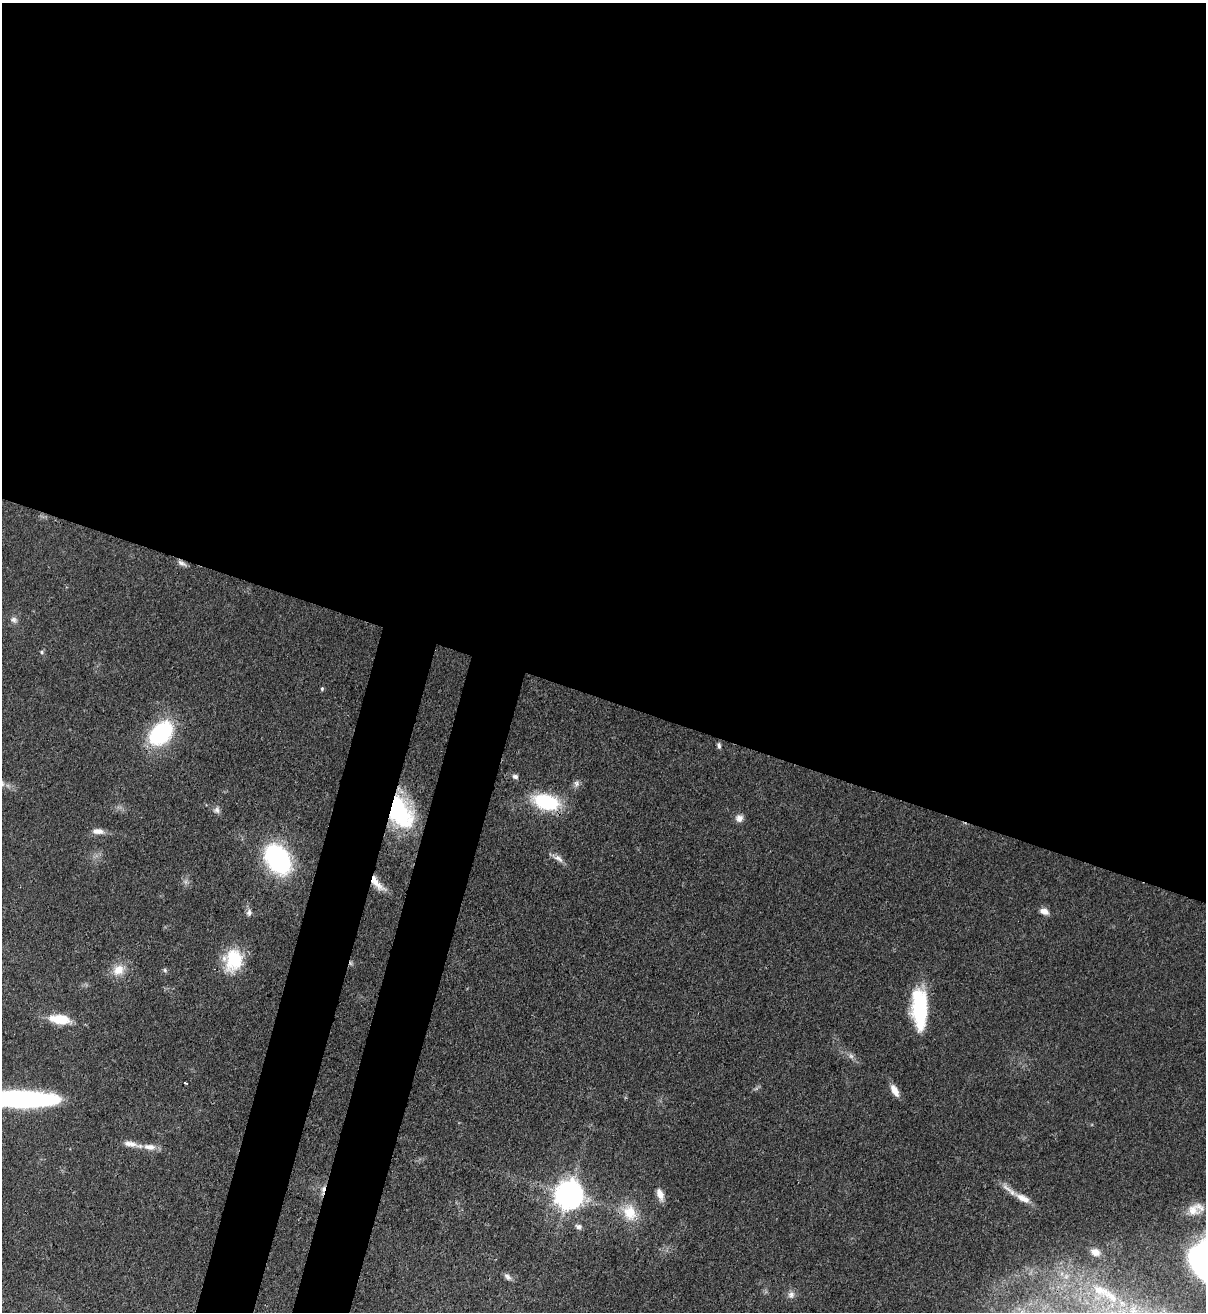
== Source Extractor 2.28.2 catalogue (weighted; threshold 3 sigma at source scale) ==
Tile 3 of 4 x 4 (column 3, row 1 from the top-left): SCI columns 2754-3957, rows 3963-5272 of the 5379 x 5303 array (HDU 1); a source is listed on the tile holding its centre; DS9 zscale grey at full resolution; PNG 1208 x 1314 px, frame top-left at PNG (2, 3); no overlay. Shown black and unused: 58% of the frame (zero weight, under 3 of 4 exposures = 7% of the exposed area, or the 3 px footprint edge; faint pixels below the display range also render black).
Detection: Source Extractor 2.28.2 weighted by HDU 2 'WHT'; one run over the whole footprint, this tile lists its part. Background 0.0831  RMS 0.0039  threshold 0.0177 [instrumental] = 3 sigma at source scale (4.5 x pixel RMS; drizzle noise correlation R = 1.50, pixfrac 1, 0.05/0.05 arcsec/px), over >= 5 px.
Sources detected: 43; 2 cosmic-ray / hot-pixel residue — not listed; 1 inside a brighter listed object's ellipse — not listed separately; the other 40 listed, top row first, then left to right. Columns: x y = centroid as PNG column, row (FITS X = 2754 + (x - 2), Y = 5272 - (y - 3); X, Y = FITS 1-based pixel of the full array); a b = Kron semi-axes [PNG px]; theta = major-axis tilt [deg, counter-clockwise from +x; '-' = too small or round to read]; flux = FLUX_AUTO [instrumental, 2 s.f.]
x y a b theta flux
182 563 13 6 -25 1.5
14 620 10 7 -31 1.6
42 652 5 4 - 0.61
322 689 5 4 - 0.61
161 733 18 13 47 58
719 746 9 5 -81 0.99
515 777 8 6 -23 1.2
576 783 10 7 72 1.6
546 802 26 15 -16 28
217 810 9 8 - 1.5
398 810 27 16 -60 70
739 818 10 9 - 2.3
98 831 15 7 -3 2.9
558 858 15 7 -37 2.4
278 859 22 15 -57 81
377 883 25 8 -49 5.5
1044 911 11 7 -23 2.5
249 912 10 7 76 1.4
234 960 25 19 79 19
118 970 16 13 38 5.9
165 970 6 5 - 0.69
919 1009 39 15 -87 32
60 1019 23 10 -6 11
851 1056 8 6 -45 1.2
185 1083 3 2 - 0.49
895 1090 16 7 -60 3.5
21 1099 61 13 -1 110
130 1144 20 7 -9 3.6
149 1147 19 9 -6 3.7
660 1194 15 7 -71 3.3
569 1195 9 9 - 580
1023 1198 21 8 -26 4.4
1193 1210 18 16 -15 6.8
630 1212 24 18 -70 9.9
579 1227 9 7 -28 1.4
1095 1252 10 7 -28 2.9
507 1277 12 6 -41 1.5
1099 1290 13 9 -19 3.4
791 1295 10 9 - 1.9
1112 1297 15 8 -47 3.4
Overlapping masked pixels (flux is a lower limit): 2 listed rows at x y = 398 810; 377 883
Isophote crosses this tile's border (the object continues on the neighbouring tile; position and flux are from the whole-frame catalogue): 1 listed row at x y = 21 1099